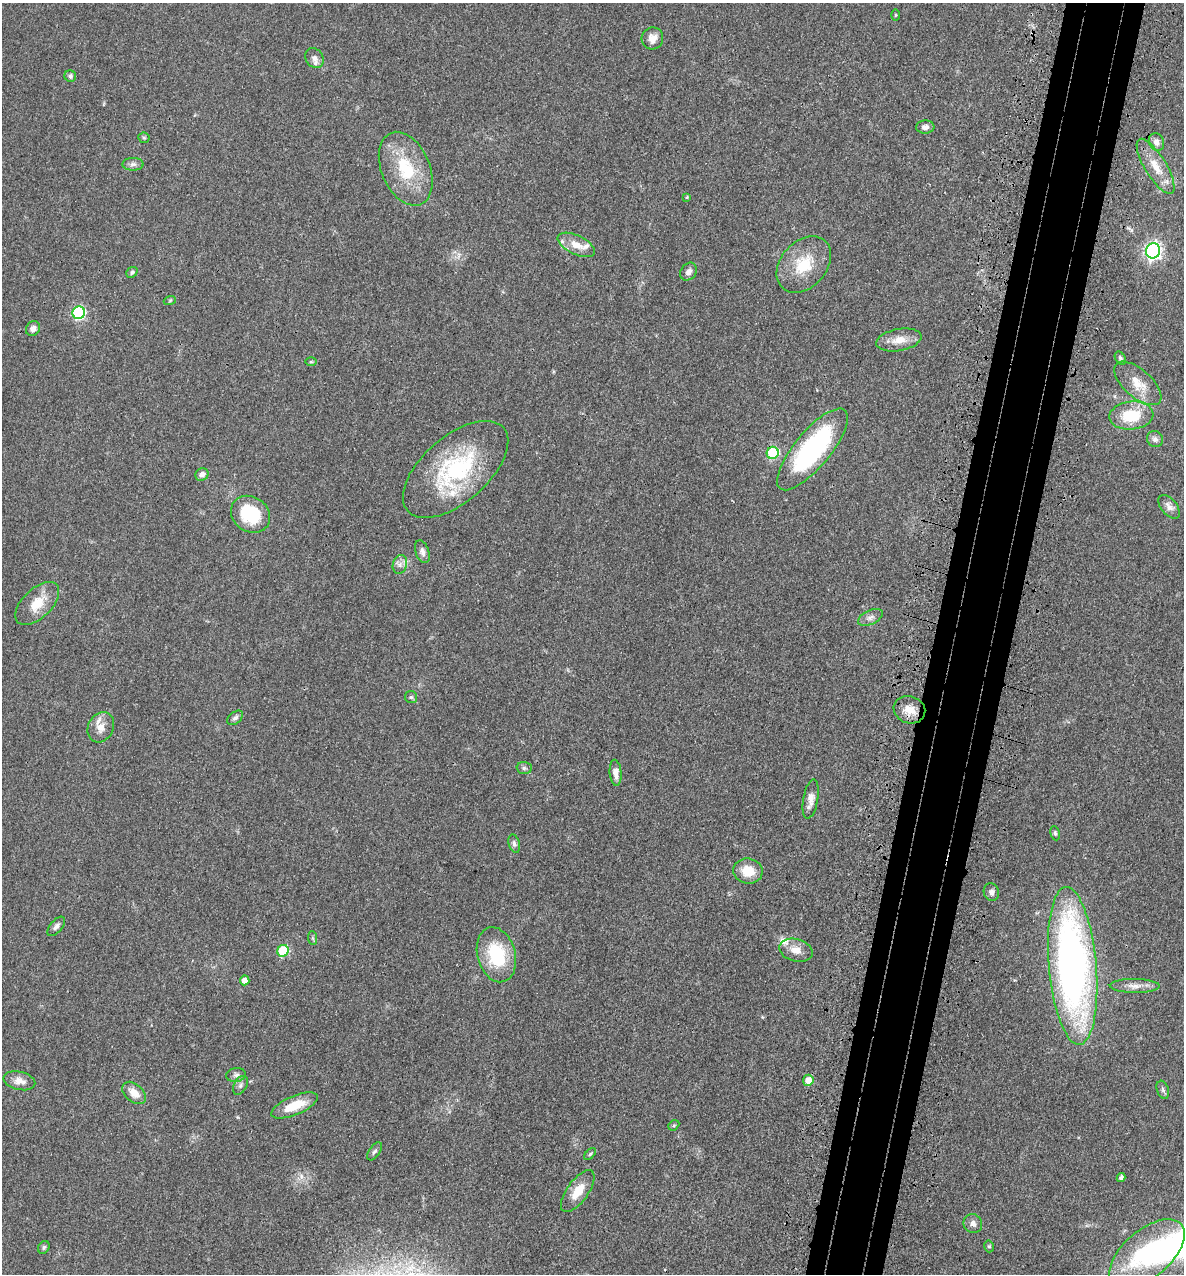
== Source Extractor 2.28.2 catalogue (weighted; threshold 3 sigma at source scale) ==
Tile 10 of 4 x 4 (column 2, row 3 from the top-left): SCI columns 1502-2683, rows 1343-2614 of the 5248 x 5228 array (HDU 1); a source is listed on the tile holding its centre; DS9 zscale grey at full resolution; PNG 1186 x 1276 px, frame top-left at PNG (2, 3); each listed source drawn as its Kron ellipse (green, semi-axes under 4 px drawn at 4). Shown black and unused: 6% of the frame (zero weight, under 3 of 4 exposures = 6% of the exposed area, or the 3 px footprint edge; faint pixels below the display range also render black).
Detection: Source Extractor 2.28.2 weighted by HDU 2 'WHT'; one run over the whole footprint, this tile lists its part. Background 0.0402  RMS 0.0049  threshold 0.0219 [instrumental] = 3 sigma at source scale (4.5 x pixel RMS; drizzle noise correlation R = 1.50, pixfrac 1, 0.05/0.05 arcsec/px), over >= 5 px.
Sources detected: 74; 4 inside a brighter listed object's ellipse — not listed separately; the other 70 listed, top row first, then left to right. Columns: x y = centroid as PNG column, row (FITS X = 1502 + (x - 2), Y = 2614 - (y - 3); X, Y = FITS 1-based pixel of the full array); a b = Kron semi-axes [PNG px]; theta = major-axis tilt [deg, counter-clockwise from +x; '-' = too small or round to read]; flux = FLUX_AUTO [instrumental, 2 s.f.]
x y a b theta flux
895 15 5 3 - 0.49
652 38 11 10 - 3.9
315 58 10 8 -56 2.7
70 76 6 5 - 1.3
925 127 9 6 3 2.2
144 138 6 5 - 0.74
1156 142 9 7 -69 3
133 164 10 6 1 1.7
1156 166 31 10 -59 9.8
406 169 39 24 -67 25
687 197 4 4 - 0.48
576 245 20 9 -26 6.2
1153 251 7 7 - 170
804 264 32 23 47 18
132 272 6 5 - 0.89
689 272 9 7 52 2.2
170 300 6 4 20 0.55
79 313 6 6 - 64
33 329 8 6 52 2.7
899 340 23 11 10 6.5
1120 358 7 5 -59 1
311 362 6 4 0 0.58
1138 383 29 14 -41 9.1
1131 416 22 14 5 18
1155 439 8 8 - 1.9
812 449 51 18 50 83
773 453 6 6 - 37
456 469 63 33 41 55
202 474 7 6 - 2.5
1169 507 14 8 -51 2.9
250 514 21 17 -36 25
422 552 12 6 -71 2.3
400 564 10 7 75 2.1
37 603 27 14 44 10
870 617 13 7 26 2.4
411 697 6 6 - 0.87
909 710 16 13 -19 6.1
235 718 9 5 39 1.4
101 727 16 12 61 5.3
524 768 7 6 - 1.2
616 773 13 6 -85 3.9
811 799 20 7 80 4.3
1055 833 7 4 -80 0.82
514 844 9 5 -74 1.3
748 871 15 12 -8 9.4
991 892 9 7 -73 1.8
56 926 12 6 50 1.8
312 938 7 4 -88 0.86
796 950 17 11 -15 5.2
283 951 6 5 - 28
496 955 28 19 -74 27
1073 966 79 24 -85 240
245 980 5 4 - 3.7
1135 986 25 7 0 4.2
236 1075 10 7 10 1.7
808 1080 5 5 - 5.2
19 1081 16 9 -13 4.4
240 1085 10 6 61 1.7
1163 1090 9 6 -71 1.3
134 1093 14 8 -41 5.8
294 1105 25 9 23 11
674 1125 6 4 43 0.71
374 1151 10 5 54 1.3
590 1154 7 4 45 0.78
1121 1178 4 3 - 1.4
578 1191 24 10 54 8.4
973 1223 10 9 - 2.4
989 1246 6 5 - 0.84
44 1247 7 5 58 0.91
1147 1254 45 23 41 47